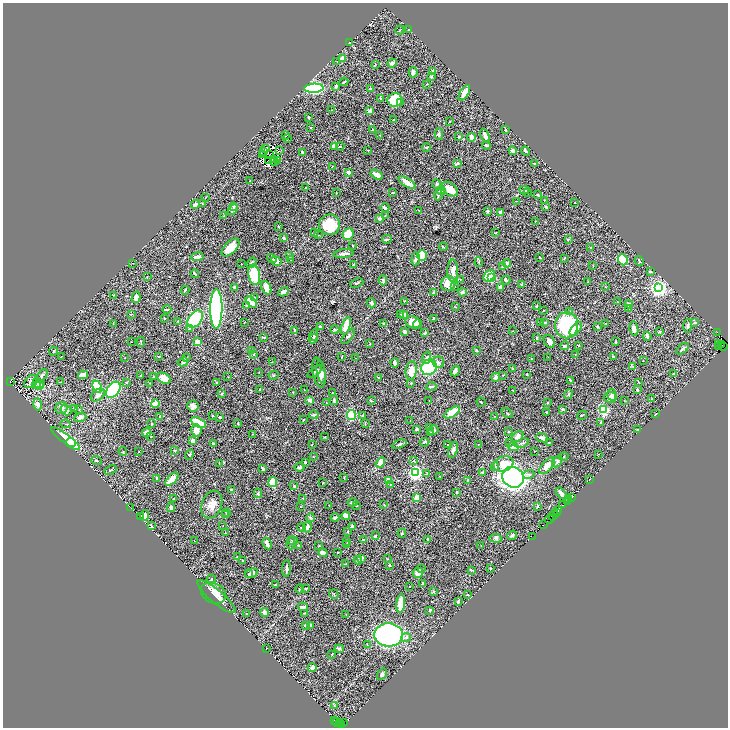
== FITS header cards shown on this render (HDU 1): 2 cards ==
NAXIS1  =                 1451
NAXIS2  =                 1451

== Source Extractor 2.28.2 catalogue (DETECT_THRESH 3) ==
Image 1451 x 1451 px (HDU 1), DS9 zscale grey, zoomed out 1/2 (1 PNG px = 2 x 2 image px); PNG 730 x 730 px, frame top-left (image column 2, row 1450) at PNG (3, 3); each listed source drawn as its Kron ellipse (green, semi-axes under 4 px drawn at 4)
Background 0.659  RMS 0.02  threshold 0.0587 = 3 sigma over >= 5 px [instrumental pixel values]
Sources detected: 541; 58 cannot appear on this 1/2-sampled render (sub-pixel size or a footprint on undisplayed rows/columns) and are neither listed nor drawn; the other 483 listed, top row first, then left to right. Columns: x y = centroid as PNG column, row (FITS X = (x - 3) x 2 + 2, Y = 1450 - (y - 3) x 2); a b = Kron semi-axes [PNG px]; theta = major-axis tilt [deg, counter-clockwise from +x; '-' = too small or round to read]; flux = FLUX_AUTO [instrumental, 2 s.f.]
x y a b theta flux
400 30 4 1 - 1.7
409 30 2 2 - 2.9
349 43 3 2 - 2.7
342 58 2 2 - 68
337 61 2 2 - 1.3
392 63 4 3 - 12
375 64 3 2 - 2
413 72 5 4 - 8.9
432 72 3 3 - 22
431 77 3 3 - 3.6
344 82 4 2 - 4.8
427 84 2 2 - 1.8
336 86 4 3 - 5.5
314 88 10 4 3 560
370 88 3 2 - 2.3
464 93 8 3 59 32
381 98 3 2 - 3.4
395 100 7 7 - 120
400 103 4 3 - 8.8
332 110 2 2 - 1.4
370 111 4 3 - 15
308 117 3 2 - 2.8
394 120 2 2 - 1.9
450 122 2 2 - 1.1
310 128 3 2 - 3.6
372 130 3 2 - 4.2
505 130 3 2 - 4.2
439 134 6 3 90 5.5
286 135 3 2 - 2.9
379 135 3 2 - 1.7
485 136 7 3 -66 27
459 137 3 3 - 3.7
471 137 4 3 - 21
287 139 3 1 - 1.9
486 145 4 2 - 4.3
340 146 4 3 - 4.7
334 147 3 3 - 31
426 148 4 3 - 3.5
265 149 2 1 - 0.97
368 150 2 2 - 2.3
279 151 2 1 - 2.6
513 151 4 3 - 16
526 151 5 4 - 5.5
263 152 2 1 - 0.49
302 152 3 2 - 4.2
270 154 3 1 - 0.82
263 155 2 1 - 0.8
274 159 2 1 - 1.7
269 160 2 1 - 1.4
277 160 3 1 - 2.3
275 161 4 1 - 0.57
458 163 4 3 - 6.2
534 163 2 2 - 3.1
332 166 2 2 - 1.3
348 172 4 3 - 8.8
377 175 7 3 -31 25
250 181 2 2 - 1.2
407 183 10 3 -32 29
436 184 5 2 - 2.8
305 188 3 2 - 2.3
450 189 9 6 -35 32
524 190 5 2 - 5
441 191 4 3 - 8.6
336 193 2 2 - 1.9
393 193 3 2 - 2.9
528 193 2 1 - 1.5
438 195 6 2 80 5.8
538 195 3 2 - 5.2
206 197 3 1 - 1.4
544 200 2 2 - 2.2
516 201 2 2 - 1.1
575 202 2 2 - 2.2
195 204 4 3 - 13
202 204 2 2 - 2.1
234 206 3 3 - 4.5
546 207 4 2 - 3.3
385 208 4 2 - 8.3
233 209 6 3 47 7.1
419 210 2 1 - 1.7
487 211 3 3 - 9.8
501 212 3 3 - 19
224 216 3 2 - 2.7
385 216 3 2 - 2
380 219 3 2 - 11
535 222 2 1 - 0.98
330 225 10 10 - 130
278 227 2 2 - 2.4
314 232 4 2 - 2.2
495 233 2 2 - 1.8
348 234 6 5 - 71
318 235 2 2 - 3.8
284 238 3 2 - 8.5
387 239 5 2 - 4.6
568 239 3 3 - 2.5
353 246 3 2 - 2
443 247 4 2 - 2.5
591 247 2 2 - 1.2
230 248 11 6 45 45
344 254 10 3 5 14
290 256 3 3 - 2.6
422 256 5 5 - 130
197 257 6 3 10 14
272 258 5 3 - 4.1
540 258 2 2 - 2.1
416 259 6 4 85 8.2
564 259 2 2 - 1.5
291 260 3 2 - 2.7
623 260 6 4 -69 220
276 261 5 4 - 20
639 261 5 2 - 4.2
479 262 5 3 - 3.4
132 263 3 2 - 1.7
251 263 6 3 54 8.5
507 263 4 4 - 12
241 264 2 1 - 1.4
353 265 3 2 - 3.6
503 266 4 3 - 6.7
593 266 3 2 - 1.1
453 271 11 5 90 23
650 271 4 3 - 4.6
195 274 4 2 - 4.2
254 275 10 6 -81 160
489 276 6 5 - 91
147 277 2 1 - 1.1
492 278 3 3 - 160
460 279 3 3 - 2.8
383 280 5 3 - 9.9
506 280 4 3 - 8.2
588 281 2 2 - 1.2
357 283 7 2 21 4.7
448 284 8 7 - 69
522 284 4 3 - 3.7
455 286 2 2 - 2.9
235 287 3 2 - 9.3
605 287 3 2 - 1.5
266 288 7 4 -67 29
500 288 3 2 - 19
658 288 4 3 - 1400
185 290 4 2 - 3.9
284 292 5 3 - 11
433 292 4 3 - 3.2
462 292 4 3 - 7.8
113 295 2 2 - 1.6
136 297 6 4 75 15
255 297 3 3 - 5.7
404 301 2 1 - 2.6
617 301 2 1 - 1.1
251 302 6 4 -47 46
372 303 4 3 - 6.3
628 304 4 3 - 14
247 305 3 3 - 2.6
537 306 3 2 - 2.8
455 307 2 2 - 1.5
629 308 3 2 - 4.5
216 309 20 6 90 1200
167 310 4 1 - 4
543 310 2 2 - 1.7
570 312 4 3 - 4.6
131 314 3 2 - 1.7
401 314 3 2 - 4.8
404 314 4 3 - 12
164 318 2 1 - 2.9
195 319 9 6 55 360
433 319 3 2 - 3.8
178 321 2 2 - 2.7
413 322 8 6 -27 41
545 322 3 2 - 3.7
113 323 3 2 - 1.4
244 323 2 2 - 1.4
540 323 2 1 - 1
606 323 2 2 - 1.3
695 323 3 2 - 5.5
383 324 3 2 - 3.4
417 324 4 3 - 7
566 325 13 11 -88 320
346 326 9 4 71 43
597 326 2 2 - 5.7
687 326 7 3 83 6.3
320 327 4 3 - 6.1
189 329 3 3 - 3.8
335 329 4 3 - 4.3
576 329 8 4 50 23
634 329 7 4 -81 12
295 330 4 3 - 4.5
512 331 3 2 - 2
405 332 2 2 - 29
659 332 3 3 - 2.7
717 332 2 1 - 29
425 333 2 2 - 5.8
314 335 6 4 81 5.7
348 336 9 3 50 6.8
647 336 4 2 - 12
264 337 4 2 - 2.3
536 338 4 3 - 4.5
313 339 5 3 - 5.9
549 341 7 5 -59 21
132 342 2 1 - 1.1
141 342 5 1 - 2.6
198 342 3 3 - 34
616 342 3 2 - 2.6
719 343 2 2 - 95
370 344 2 2 - 2.6
721 344 2 1 - 270
578 345 2 2 - 2
564 346 4 3 - 7.8
724 346 3 3 - 47
718 347 3 1 - 120
683 349 7 3 41 7
477 350 4 2 - 3.5
53 351 4 2 - 3.1
252 351 2 2 - 3.3
254 354 3 3 - 3
575 355 2 2 - 1.8
61 356 3 1 - 1.5
158 356 3 2 - 2.4
186 357 2 1 - 0.88
342 357 2 2 - 2.3
548 357 3 1 - 0.99
613 357 2 2 - 5.5
124 358 2 1 - 1.1
355 358 2 1 - 0.9
427 358 6 3 69 9.5
531 358 3 2 - 1.8
643 361 2 2 - 1.3
183 362 5 3 - 6.2
272 362 2 2 - 1.5
438 362 6 5 - 9.9
395 363 4 2 - 12
429 367 8 7 - 200
633 367 3 2 - 2.1
513 369 3 2 - 2.3
411 370 9 5 81 57
455 371 5 4 - 11
259 372 2 1 - 0.93
315 372 8 3 38 4.8
319 372 15 6 -78 22
321 372 11 3 -81 15
674 373 4 3 - 2.9
527 374 2 2 - 2
83 375 5 3 - 20
274 375 5 2 - 2.4
503 375 3 2 - 1.7
42 376 7 4 52 7.9
140 376 2 2 - 1.9
154 376 3 2 - 2.5
228 377 2 1 - 0.91
496 377 4 3 - 16
164 378 7 5 -26 35
379 378 2 2 - 2.1
10 381 4 2 - 1600
31 381 7 5 47 11
570 381 3 3 - 6.5
61 382 3 2 - 3.4
217 382 3 2 - 4.6
37 383 5 4 - 6.1
126 383 3 2 - 2.5
150 383 3 2 - 1
411 383 3 2 - 2.5
639 383 4 2 - 2
39 384 5 4 - 7.1
40 386 4 3 - 4.4
97 387 6 4 -65 110
431 387 5 3 - 5.7
260 389 3 1 - 2.4
113 390 9 6 54 320
304 390 2 1 - 1.4
637 390 3 2 - 4.8
513 391 2 2 - 2.2
293 392 2 1 - 1.3
332 393 2 1 - 2
222 394 3 2 - 7.6
568 394 5 2 - 3.1
98 395 8 5 38 13
612 395 6 4 -80 11
610 397 6 5 - 16
652 398 2 1 - 1.6
310 400 4 2 - 21
334 400 5 4 - 5.8
429 400 2 2 - 1.6
371 401 4 2 - 4.6
624 401 2 2 - 2.1
481 402 5 2 - 1.8
326 403 2 2 - 2.7
548 403 2 2 - 5.8
38 404 6 4 -79 11
155 404 4 3 - 42
193 406 6 5 - 17
61 408 6 6 - 13
74 408 3 2 - 2.6
79 409 2 2 - 1.2
563 409 3 3 - 4.5
66 410 6 5 - 10
603 410 3 3 - 440
452 412 9 4 34 96
507 413 7 1 -35 2.4
546 413 2 2 - 3.2
655 414 3 1 - 1.9
314 415 5 3 - 4.3
351 415 5 4 - 120
582 415 5 2 - 2.4
213 416 2 1 - 1.9
363 416 3 3 - 3.3
495 416 2 1 - 1.8
80 417 6 3 23 12
160 417 2 2 - 3.2
220 417 3 2 - 6.3
303 420 3 2 - 2.4
410 420 3 2 - 1
601 422 3 2 - 5
199 423 8 4 -28 120
66 424 5 1 - 2.4
152 424 3 2 - 1.8
238 424 3 2 - 2.7
365 424 4 2 - 2.6
429 427 4 2 - 2.3
417 429 3 2 - 7.1
638 429 3 3 - 2.5
433 430 5 3 - 5.4
196 431 6 5 - 21
509 432 2 2 - 3.6
147 433 4 3 - 26
431 433 3 2 - 4.1
252 434 4 2 - 2.5
518 436 6 4 42 13
151 437 2 1 - 1.2
325 437 3 2 - 1.8
542 438 6 3 -22 9.2
66 439 18 4 -37 250
193 441 3 3 - 23
424 442 5 3 - 5.7
509 442 3 2 - 2.1
71 443 4 2 - 56
213 443 2 2 - 5.4
522 443 7 2 17 4.4
549 443 3 2 - 1.9
312 444 2 2 - 1.1
399 444 7 2 21 6.1
479 444 2 1 - 1.5
447 445 2 1 - 1.2
513 447 5 4 - 31
453 450 8 3 71 11
123 451 4 2 - 2.7
175 451 4 3 - 2.4
534 451 2 1 - 1.3
139 452 3 2 - 1.7
599 454 2 2 - 1.2
189 455 5 3 - 4.5
564 456 4 2 - 1.8
313 457 2 2 - 1.4
97 460 5 3 - 4.6
414 461 4 3 - 2.8
557 461 6 3 58 6.6
305 462 2 2 - 6
219 463 3 2 - 2.2
380 463 6 4 59 31
503 464 10 7 18 62
547 466 10 5 49 44
300 467 5 4 - 6.2
495 467 4 2 - 3.6
263 469 3 2 - 5.6
110 470 6 2 25 3.5
482 472 3 2 - 6.3
416 473 4 3 - 960
427 474 4 3 - 5.1
529 475 5 3 - 5.9
440 476 2 1 - 1.2
513 477 11 10 - 1400
157 478 2 2 - 2.2
344 478 3 2 - 1.6
172 479 8 4 44 40
590 479 2 1 - 1.3
388 480 2 2 - 55
467 480 3 2 - 2.2
273 482 5 3 - 150
323 483 2 2 - 2.2
390 484 3 2 - 2.6
294 486 3 2 - 5.3
231 490 3 3 - 4.3
456 492 2 2 - 3.7
258 493 5 3 - 5.9
561 493 6 2 -53 13
572 497 2 1 - 73
303 498 2 2 - 1.5
417 498 4 3 - 57
174 499 3 2 - 2.3
569 500 3 2 - 140
568 501 2 1 - 92
353 502 5 3 - 4.4
384 504 3 2 - 1.8
212 505 14 10 68 32
329 505 2 1 - 0.91
357 505 2 2 - 2.7
563 505 2 2 - 160
300 506 2 2 - 1.3
537 506 4 3 - 5.3
131 508 2 1 - 0.89
171 508 4 3 - 9.9
558 510 2 1 - 89
557 512 2 1 - 130
226 513 4 2 - 4.4
226 515 3 2 - 5.9
553 515 6 3 58 430
144 516 5 4 - 20
346 516 4 3 - 41
140 517 3 2 - 2.6
311 518 4 4 - 4.1
335 518 4 2 - 9.1
550 519 4 1 - 360
543 525 2 1 - 130
151 526 3 1 - 2.9
223 526 2 1 - 1
352 526 3 3 - 4.9
301 527 4 2 - 3
307 527 5 3 - 15
348 531 2 2 - 2.1
225 533 3 2 - 2.2
402 533 4 2 - 4.7
512 535 5 3 - 5.4
375 536 3 2 - 5.2
532 536 3 1 - 110
496 538 6 4 -4 6.5
428 539 2 2 - 5.9
363 540 3 2 - 5.1
194 541 2 1 - 1.3
293 541 4 3 - 3.9
347 542 3 2 - 2.1
267 543 6 3 -63 19
291 543 6 3 87 5.6
347 545 2 2 - 2.2
481 545 3 2 - 1.5
298 546 3 2 - 1.7
319 546 2 2 - 3.8
323 553 4 3 - 29
338 553 2 1 - 2.3
237 557 3 2 - 1.4
362 558 3 2 - 14
387 559 4 2 - 2
243 560 2 2 - 2.3
358 560 4 3 - 4.9
345 564 3 2 - 1.7
389 565 2 2 - 4.2
490 568 2 2 - 3.6
286 569 8 2 87 11
421 569 3 3 - 3.1
471 570 3 2 - 4
251 573 6 4 22 14
418 573 5 5 - 28
249 574 4 3 - 5.8
211 579 5 3 - 7.3
423 583 3 2 - 4.4
275 585 2 2 - 4.5
409 587 2 1 - 1.7
300 589 4 2 - 3.2
306 589 3 2 - 2.8
433 591 4 4 - 4
213 593 13 10 -28 41
334 594 5 3 - 3.7
468 595 2 2 - 2.2
216 597 24 6 -40 35
458 602 3 2 - 6
401 603 9 4 84 60
303 607 5 2 - 12
430 610 4 3 - 4.5
264 612 4 3 - 18
247 613 3 2 - 2.5
304 613 3 2 - 2.4
346 615 2 1 - 0.91
305 625 3 3 - 3.1
310 625 3 2 - 13
389 635 14 11 -4 700
406 637 4 4 - 7.5
367 644 2 1 - 1.1
266 649 2 1 - 1.3
339 649 5 4 - 5.4
332 654 3 2 - 1.5
312 668 4 3 - 14
382 674 6 3 58 6.7
334 706 3 3 - 3.9
334 720 2 1 - 150
344 722 2 1 - 260
337 723 4 2 - 760
339 723 2 1 - 200
342 724 4 2 - 210
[58 sub-pixel or undisplayed-footprint detections neither listed nor drawn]